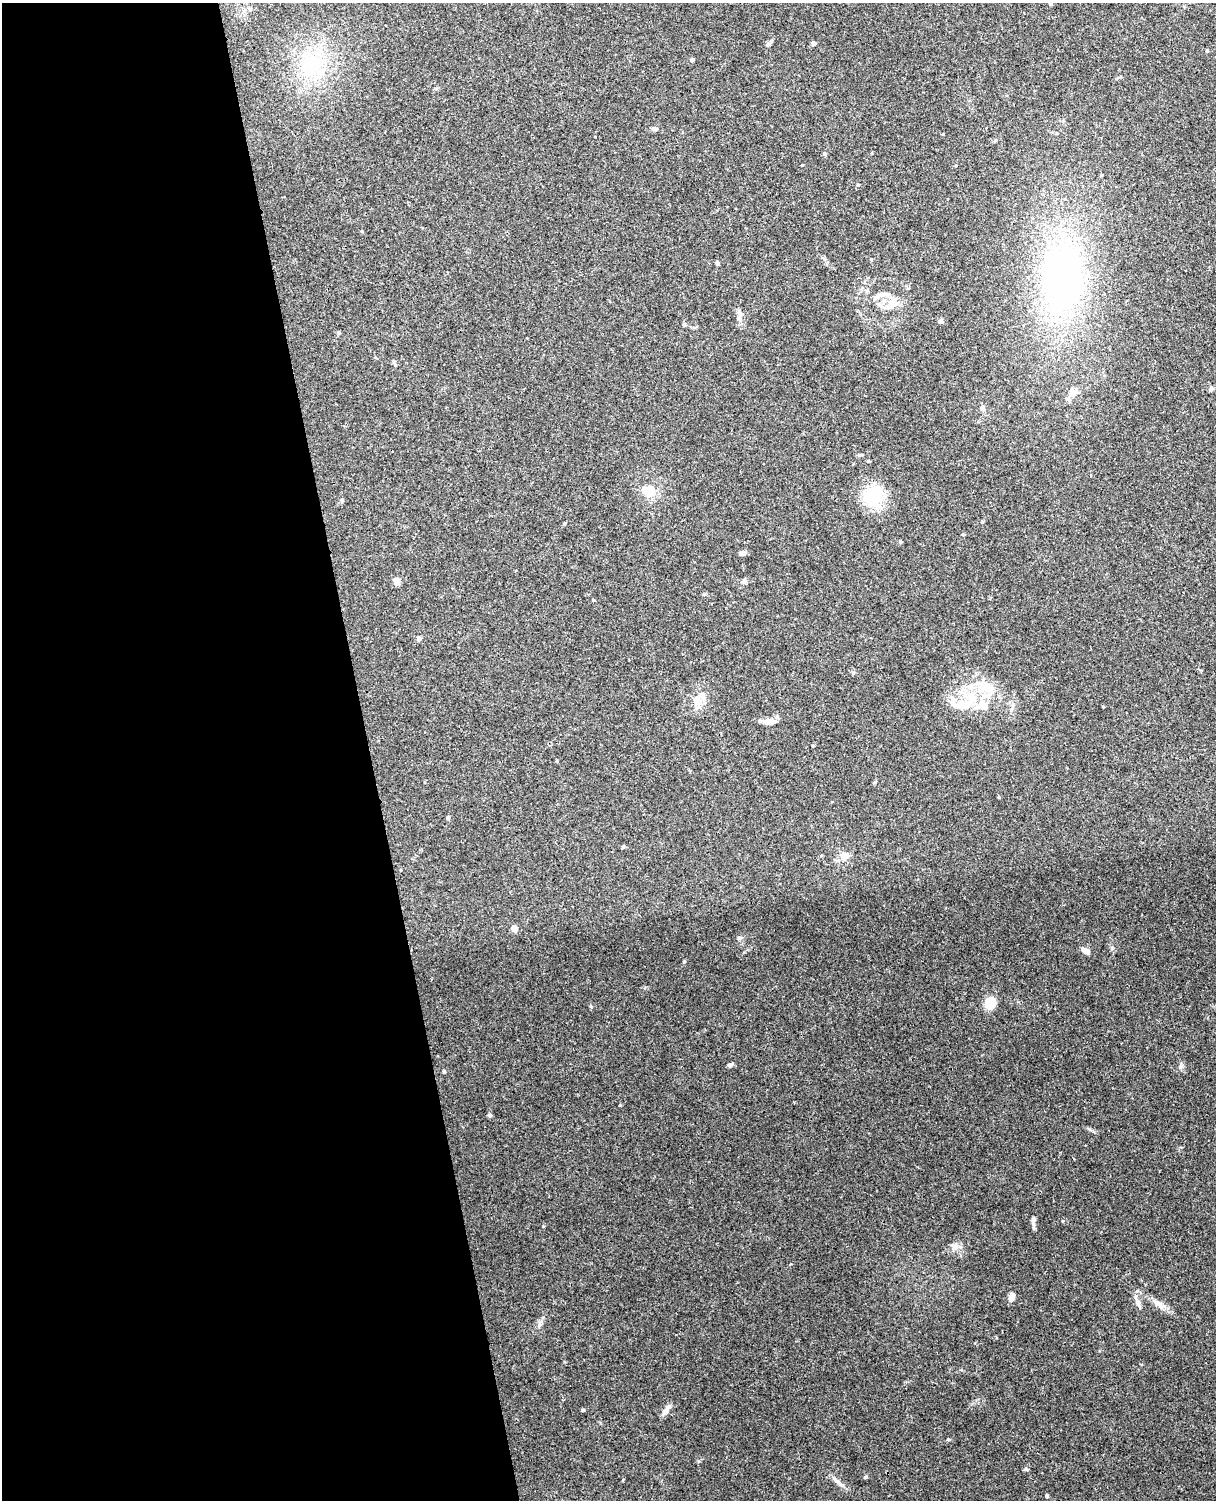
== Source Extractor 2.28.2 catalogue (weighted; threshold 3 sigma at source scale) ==
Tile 5 of 4 x 3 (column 1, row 2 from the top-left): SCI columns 57-1270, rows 1650-3147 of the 4968 x 4909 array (HDU 1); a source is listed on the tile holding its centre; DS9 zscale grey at full resolution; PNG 1218 x 1502 px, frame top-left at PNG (2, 3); no overlay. Shown black and unused: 30% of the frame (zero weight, under 3 of 4 exposures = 5% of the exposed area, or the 3 px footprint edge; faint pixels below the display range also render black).
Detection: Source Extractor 2.28.2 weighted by HDU 2 'WHT'; one run over the whole footprint, this tile lists its part. Background 0.0395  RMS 0.0042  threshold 0.0188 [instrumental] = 3 sigma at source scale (4.5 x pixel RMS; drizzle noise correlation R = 1.50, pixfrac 1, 0.05/0.05 arcsec/px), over >= 5 px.
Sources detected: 61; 2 inside a brighter object's white glare — not listed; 4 inside a brighter listed object's ellipse — not listed separately; the other 55 listed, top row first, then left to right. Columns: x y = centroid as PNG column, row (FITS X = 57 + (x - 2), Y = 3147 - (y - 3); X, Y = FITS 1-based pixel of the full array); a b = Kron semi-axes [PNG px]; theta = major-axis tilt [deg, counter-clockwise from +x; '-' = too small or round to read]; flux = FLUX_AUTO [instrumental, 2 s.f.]
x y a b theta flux
814 43 5 4 - 1.1
1207 51 4 3 - 0.47
692 60 4 4 - 1.1
313 65 22 14 51 13
654 129 9 4 -10 0.96
824 154 5 4 - 0.62
802 165 3 3 - 0.28
1101 175 4 3 - 0.39
858 185 4 4 - 0.49
717 263 4 4 - 1.1
1062 277 96 55 89 130
876 297 12 5 36 1.6
892 305 21 10 38 5
741 313 9 7 -45 1.6
940 321 4 4 - 1.7
338 333 4 4 - 0.69
1072 392 11 9 71 2.6
982 408 8 5 89 1.1
868 461 4 4 - 0.44
649 491 13 10 -26 8.4
874 496 30 22 44 15
564 523 4 3 - 0.43
901 542 4 4 - 0.51
742 553 6 5 - 1.6
396 581 5 5 - 3.2
593 600 3 3 - 0.44
419 638 5 5 - 1.5
986 687 23 14 -6 9.5
696 700 12 10 35 3.5
964 704 29 11 8 9.5
770 722 14 6 2 3.3
813 746 4 3 - 0.44
998 797 4 3 - 0.35
448 818 5 4 - 0.66
844 856 10 10 - 2.8
514 928 6 5 - 2.7
739 938 6 5 - 0.72
1085 951 10 5 -29 2.3
684 962 5 3 - 0.39
990 1003 13 12 - 6.1
730 1065 6 4 26 1.2
444 1072 5 4 - 0.52
490 1115 4 4 - 0.93
1033 1221 15 5 -87 1.4
1063 1221 4 4 - 0.37
955 1247 8 7 - 1.8
1012 1297 8 6 69 2.3
1137 1301 12 6 -64 2.1
1159 1304 24 7 -31 3.8
583 1410 4 3 - 0.59
665 1412 13 7 51 2.2
1026 1469 6 4 89 0.55
865 1477 6 3 59 0.5
837 1481 15 4 -37 1.8
1047 1496 4 4 - 0.47
Unlisted compact peaks at least as high as the median listed source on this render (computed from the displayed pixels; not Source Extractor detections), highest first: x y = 620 1105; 1180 1067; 543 1226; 1112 948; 1089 1129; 591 1006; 698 1461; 769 44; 539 1325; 623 1480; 853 673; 875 782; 564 1362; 996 1338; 1103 707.